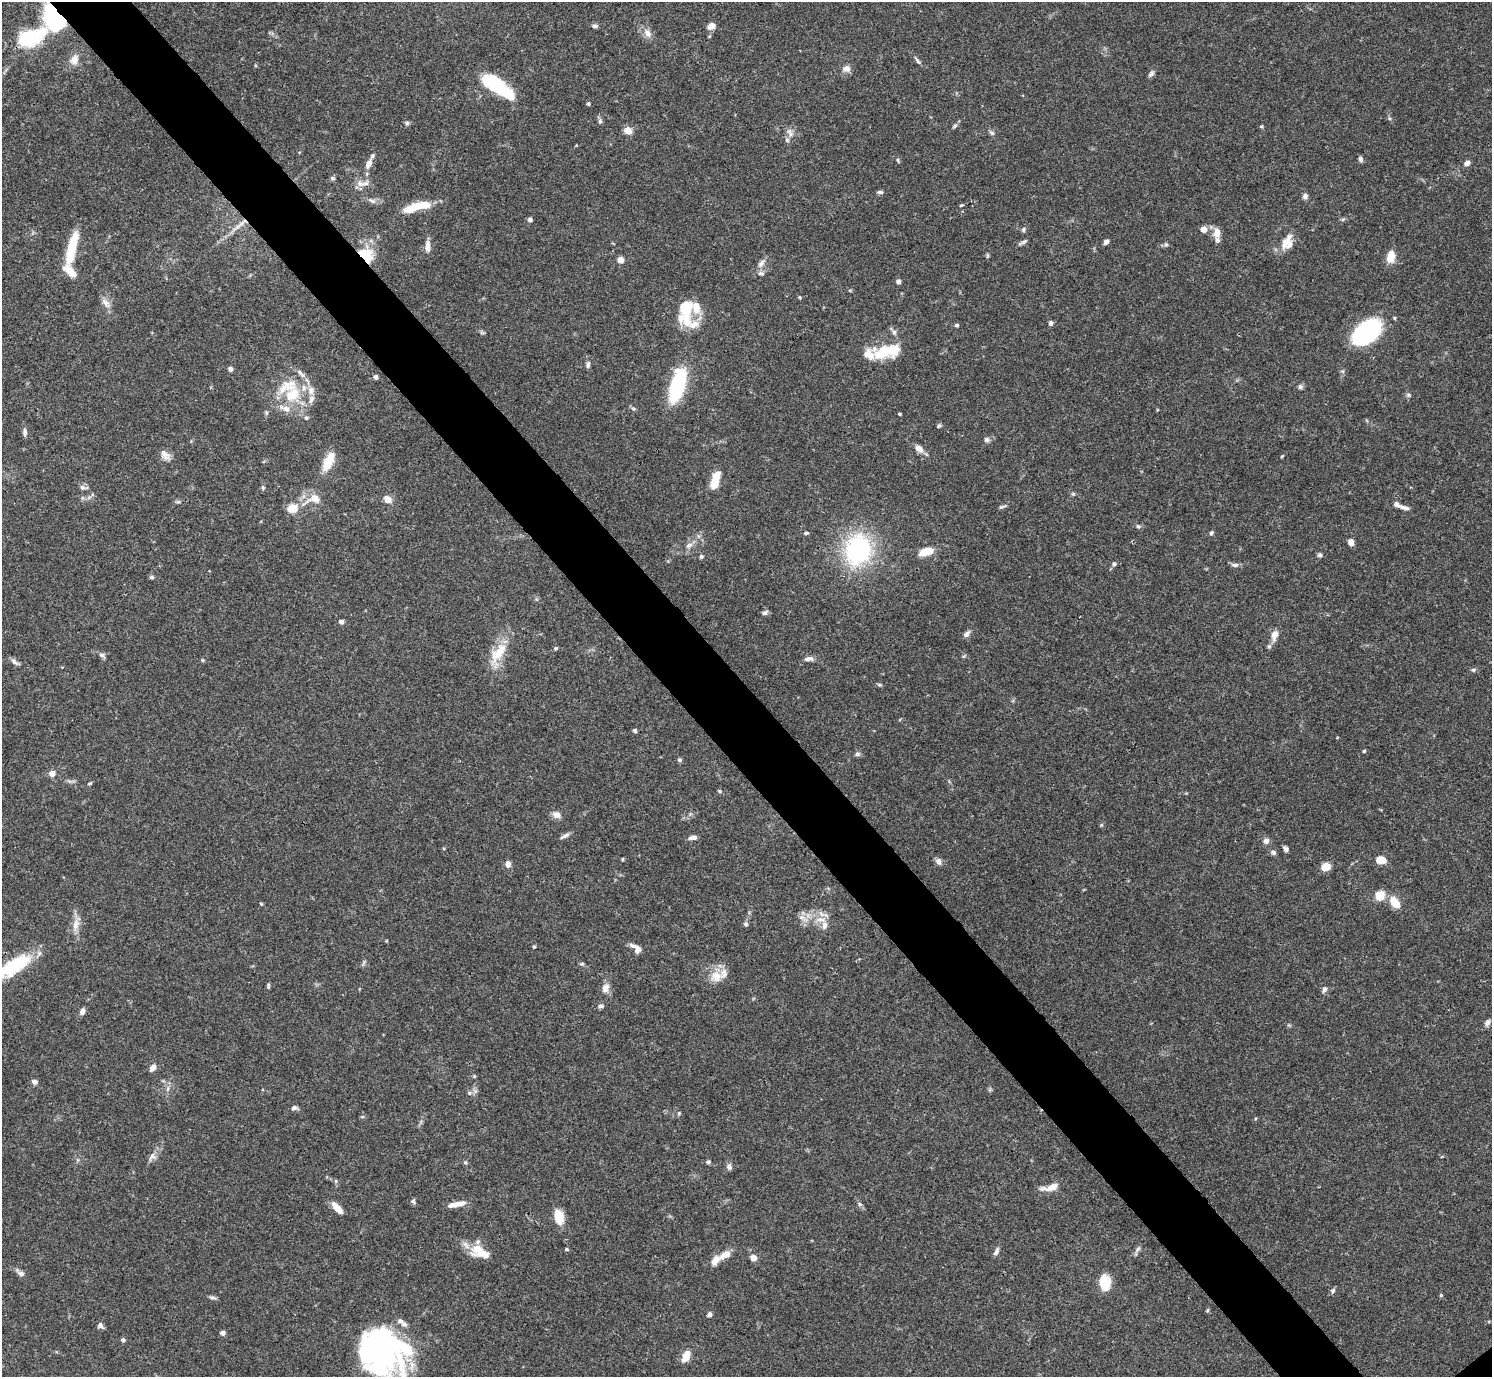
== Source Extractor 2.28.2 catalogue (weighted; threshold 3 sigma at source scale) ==
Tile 11 of 4 x 4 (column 3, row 3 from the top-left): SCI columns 2981-4470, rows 1535-2909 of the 5963 x 5959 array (HDU 1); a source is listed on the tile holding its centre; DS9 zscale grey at full resolution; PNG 1494 x 1379 px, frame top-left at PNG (2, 2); no overlay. Shown black and unused: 6% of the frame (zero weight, under 3 of 4 exposures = <1% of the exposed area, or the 3 px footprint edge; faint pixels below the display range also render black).
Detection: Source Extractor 2.28.2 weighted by HDU 2 'WHT'; one run over the whole footprint, this tile lists its part. Background 0.0711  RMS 0.0032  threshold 0.0143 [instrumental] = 3 sigma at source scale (4.5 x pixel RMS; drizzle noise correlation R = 1.50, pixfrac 1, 0.05/0.05 arcsec/px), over >= 5 px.
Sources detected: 205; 4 inside a brighter object's white glare — not listed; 21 inside a brighter listed object's ellipse — not listed separately; the other 180 listed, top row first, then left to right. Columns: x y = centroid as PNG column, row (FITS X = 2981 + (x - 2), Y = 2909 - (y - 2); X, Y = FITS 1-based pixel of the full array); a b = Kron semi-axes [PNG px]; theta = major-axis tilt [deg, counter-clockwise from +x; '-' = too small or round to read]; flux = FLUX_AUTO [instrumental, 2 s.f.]
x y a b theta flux
54 17 14 10 -57 90
595 26 8 5 12 0.81
711 26 7 6 - 2.9
648 33 12 9 -51 2.3
31 37 45 21 22 28
74 60 13 10 75 3
917 61 14 4 -52 0.89
846 69 10 8 13 1.9
1151 73 10 5 43 0.85
498 87 34 10 -36 28
588 104 4 4 - 0.51
1389 118 6 4 -46 0.48
600 121 6 5 - 0.7
407 123 6 6 - 0.64
955 126 7 5 41 0.64
1261 126 5 4 - 0.37
628 131 8 7 - 3.1
790 132 13 7 -73 1.6
992 133 8 5 -38 0.73
1360 159 7 5 -69 0.82
898 160 6 4 -72 0.4
1467 163 7 5 31 1.4
368 164 13 7 63 2.4
332 178 6 5 - 0.54
362 184 21 7 4 2.2
880 192 8 5 -8 0.68
1305 196 7 6 - 1.1
372 201 11 5 -29 1.1
961 205 5 3 - 0.35
411 209 23 9 27 6.8
1343 219 6 4 19 0.47
530 220 6 5 - 0.76
242 223 16 4 43 2.3
1203 229 6 6 - 2.4
1023 230 7 5 76 0.62
1217 232 12 8 89 2.9
1023 242 13 4 28 0.79
1106 242 5 4 - 1.7
1287 244 17 15 24 4.3
1166 245 7 5 -89 0.6
427 246 15 6 -90 2
72 248 36 9 76 12
365 254 20 14 -37 9.2
987 256 6 4 71 0.41
1391 256 13 8 83 4.9
620 260 6 6 - 2.3
761 263 15 7 53 1.8
898 281 5 5 - 1.1
800 297 5 4 - 0.37
106 303 16 7 -50 2
685 309 32 19 -79 12
1051 323 6 5 - 0.74
956 325 4 4 - 0.72
894 332 6 6 - 0.76
1366 332 31 18 41 39
881 353 20 12 45 7.5
588 365 7 5 74 0.8
230 369 5 5 - 0.87
376 377 5 4 - 0.81
677 385 35 13 74 27
1300 387 6 6 - 0.76
293 395 25 19 52 12
1408 395 6 5 - 0.6
311 399 13 7 66 1.7
633 409 6 5 - 0.59
266 413 6 4 72 0.47
899 414 3 3 - 0.44
306 418 6 5 - 0.55
939 426 6 4 41 0.51
25 432 11 5 -89 1.1
987 440 8 7 - 0.9
919 449 12 7 -44 2.2
165 455 16 9 -50 2.1
1282 456 5 3 - 0.3
328 462 23 10 66 6.5
716 478 19 8 74 5.9
263 487 6 4 -70 0.52
83 488 11 6 -15 1.1
314 498 18 13 -6 4.3
387 499 9 7 -40 2.5
178 502 7 4 1 0.55
1002 507 11 4 19 0.66
1404 508 13 5 -17 1.4
292 509 12 9 14 4.1
1138 526 6 5 - 0.57
806 533 6 4 10 0.57
1211 533 6 5 - 0.65
1351 542 7 5 -81 1.9
689 545 11 7 31 1.6
858 550 29 23 75 45
926 552 14 7 13 5.8
1320 555 6 5 - 0.73
701 556 5 5 - 0.57
1114 564 6 5 - 0.78
1235 565 11 5 -6 1
151 577 7 5 -16 0.59
764 613 7 6 - 0.89
341 622 5 5 - 0.98
966 634 8 6 43 1.3
1274 635 14 8 77 2.8
556 648 5 4 - 0.56
498 653 33 14 54 8.3
101 655 9 5 -27 0.87
808 659 12 6 9 1.6
202 660 5 4 - 0.38
14 662 12 5 -38 1.2
1473 670 7 5 -2 0.61
879 685 7 5 -4 0.52
635 731 5 5 - 0.61
1364 751 4 4 - 0.37
857 754 7 6 - 0.78
679 760 6 5 - 0.6
52 773 5 5 - 3.2
90 783 6 4 17 0.45
719 791 5 4 - 0.37
556 815 12 9 -25 1.6
565 836 14 4 28 0.99
693 837 9 5 8 1.6
1266 841 8 7 - 1.3
1286 849 6 5 - 0.98
1273 852 7 6 - 0.85
622 859 5 3 - 0.32
1381 860 9 6 -3 5.6
938 861 7 7 - 1.5
508 864 8 6 -86 1.5
1325 867 8 6 10 4.5
1380 895 10 8 49 4.8
1394 902 15 9 -54 4.7
261 904 5 4 - 0.32
802 917 10 6 -10 1.6
821 920 17 6 -8 2.7
746 924 6 5 - 0.69
76 925 19 9 82 3.2
534 947 4 3 - 0.43
636 948 16 8 -42 2
582 964 6 4 6 0.46
13 966 44 15 32 19
716 976 16 14 -20 4.7
268 986 8 4 85 0.54
605 988 13 9 66 2.2
1324 989 8 5 69 0.99
601 1006 7 5 9 0.86
82 1012 7 5 74 1.4
1487 1022 9 6 54 1.1
153 1068 9 6 55 1.6
474 1076 5 4 - 0.35
35 1082 7 5 -26 1.2
168 1089 10 3 69 0.69
469 1093 6 5 - 0.75
294 1108 8 6 -6 0.99
679 1113 5 4 - 0.43
152 1156 12 7 50 1.6
708 1162 7 4 9 0.6
729 1166 9 7 -69 1.1
336 1181 6 4 -71 0.45
1050 1187 21 7 12 3.8
413 1201 8 5 -61 0.59
859 1204 6 4 -88 0.57
452 1205 24 6 13 2.4
337 1208 12 5 -47 4.5
559 1217 12 7 -77 8.6
566 1249 5 4 - 0.44
1137 1249 10 5 49 0.95
996 1251 11 5 63 1.1
480 1252 25 13 -29 7.3
725 1254 14 7 33 3.2
753 1258 6 5 - 2.6
21 1273 11 7 -25 1.1
1105 1283 15 10 -85 7.8
1333 1291 7 6 - 0.71
1441 1295 5 4 - 0.37
212 1297 10 4 -9 0.73
1208 1310 6 3 70 0.38
709 1314 5 5 - 1.1
402 1322 16 6 -38 1.7
100 1325 7 7 - 1
222 1333 5 5 - 1.2
123 1340 5 4 - 0.71
381 1349 68 31 -56 64
686 1356 12 7 66 4.3
Overlapping masked pixels (flux is a lower limit): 4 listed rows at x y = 54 17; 242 223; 365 254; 13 966
Isophote crosses this tile's border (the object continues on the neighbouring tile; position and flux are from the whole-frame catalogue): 2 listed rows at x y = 13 966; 381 1349